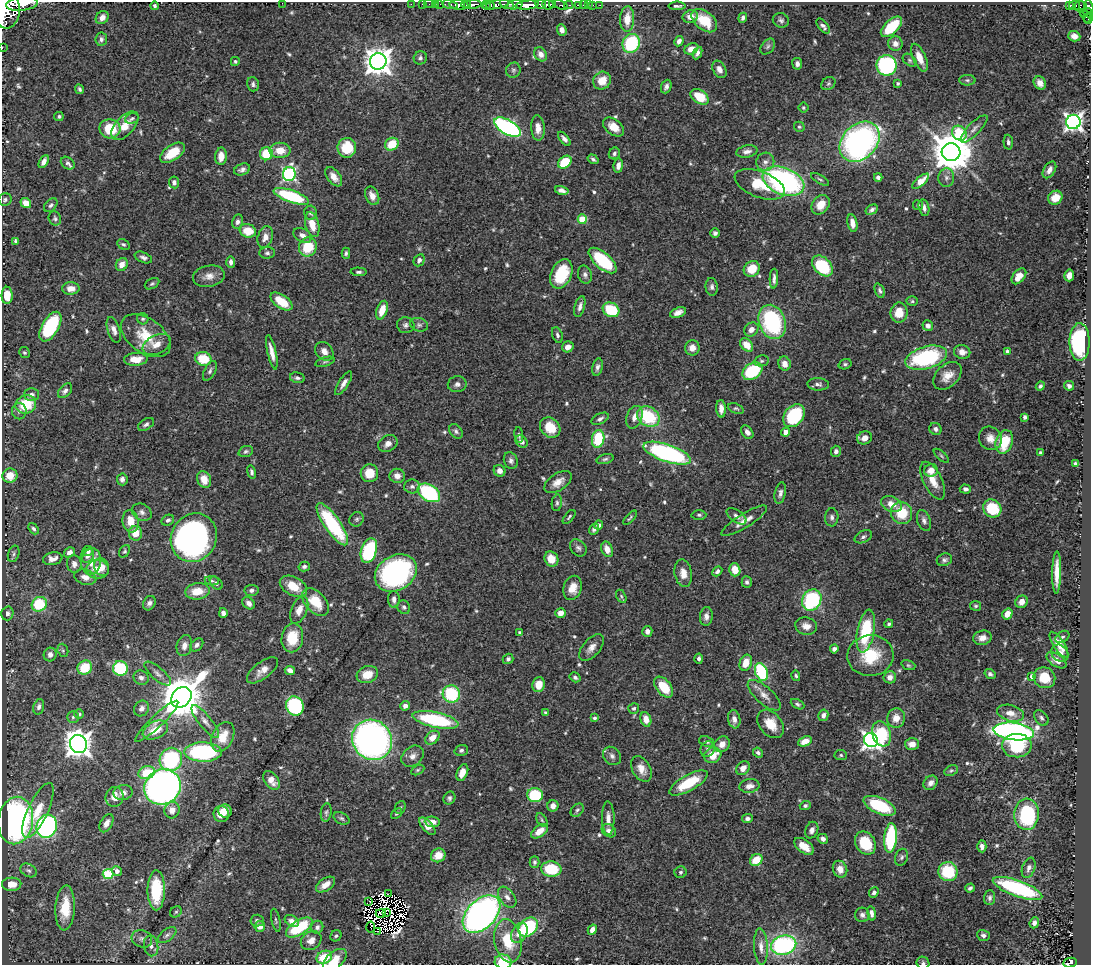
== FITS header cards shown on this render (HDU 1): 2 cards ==
NAXIS1  =                 1089
NAXIS2  =                  963

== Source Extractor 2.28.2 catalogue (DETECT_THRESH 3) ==
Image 1089 x 963 px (HDU 1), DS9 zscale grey, 1 PNG px = 1 image px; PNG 1093 x 967 px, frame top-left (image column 1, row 963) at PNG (2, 2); each listed source drawn as its Kron ellipse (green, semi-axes under 4 px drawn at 4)
Background 0.938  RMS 0.028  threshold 0.0853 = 3 sigma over >= 5 px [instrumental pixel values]
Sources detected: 625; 15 with non-positive FLUX_AUTO (blend fragments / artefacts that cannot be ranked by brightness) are neither listed nor drawn; of the other 610, the 500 brightest by FLUX_AUTO listed and drawn (110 fainter detections omitted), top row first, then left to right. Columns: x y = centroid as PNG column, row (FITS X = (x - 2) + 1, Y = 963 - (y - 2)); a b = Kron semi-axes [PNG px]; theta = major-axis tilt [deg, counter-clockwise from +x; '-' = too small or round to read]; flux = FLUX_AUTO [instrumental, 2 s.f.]
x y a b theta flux
282 3 2 2 - 6.9
22 4 16 7 6 3100
411 4 2 2 - 15
423 4 4 2 - 25
429 4 5 2 - 19
435 4 2 2 - 21
440 4 2 2 - 17
471 4 10 3 3 1600
507 4 7 4 -21 520
540 4 6 3 -24 670
553 4 3 3 - 620
450 5 8 3 -9 140
459 5 9 4 -3 1400
467 5 3 2 - 590
486 5 4 3 - 180
496 5 14 4 9 1100
515 5 8 4 12 830
527 5 12 4 6 3600
548 5 6 5 - 1300
561 5 7 3 -27 120
569 5 4 3 - 140
578 5 4 3 - 63
583 5 2 2 - 13
588 5 2 2 - 14
593 5 2 2 - 7.3
600 5 2 2 - 11
1074 5 5 3 - 200
154 6 4 3 - 3.3
491 6 4 3 - 360
677 6 8 3 0 4.6
1069 6 3 3 - 72
1081 7 6 5 - 290
1089 7 7 3 -71 370
6 11 18 13 87 8600
1088 12 5 2 - 140
1083 13 3 3 - 43
1086 16 7 3 -61 83
102 17 7 5 50 12
690 17 8 6 19 14
743 18 5 4 - 5.7
1088 18 6 3 78 150
627 19 12 7 86 26
781 20 8 7 - 5.7
704 21 14 9 -39 61
823 26 9 4 -51 6.7
891 27 13 6 44 78
562 30 6 4 -68 11
1074 36 6 5 - 9.7
101 39 7 6 - 5.5
679 41 5 4 - 8.9
631 43 9 8 - 140
895 44 7 7 - 9.4
768 46 9 6 51 5.1
2 48 2 2 - 12
691 49 7 5 24 17
697 53 7 3 65 6
541 54 7 6 - 13
420 58 7 6 - 5.1
919 58 15 6 -67 20
910 60 8 5 -41 3.5
235 61 4 4 - 3.8
378 61 8 8 - 2400
797 64 6 5 - 8.2
887 65 10 10 - 260
719 69 9 6 -61 11
513 70 7 7 - 4.8
967 80 8 5 -2 3.9
602 81 9 8 - 29
898 83 3 3 - 3.4
1040 83 7 5 -58 13
253 84 7 5 -74 4.9
828 84 7 6 - 4
666 87 7 5 67 6.7
80 89 5 4 - 4.1
700 97 10 6 -35 54
803 108 5 5 - 3.3
59 116 5 4 - 3.6
132 118 7 5 18 3.8
1073 122 7 7 - 900
125 126 17 9 48 29
507 127 15 7 -30 360
614 127 12 7 -38 26
799 127 5 5 - 3.1
538 128 13 6 -85 17
110 129 10 9 - 68
974 129 18 6 45 11
959 133 8 6 -45 85
564 139 8 4 -50 8.4
860 142 23 17 46 580
1008 142 7 4 -86 4.8
392 144 7 6 - 47
347 148 10 9 - 54
280 150 10 7 2 26
747 151 10 6 11 9.2
951 152 9 9 - 6700
173 153 14 7 35 43
614 153 6 5 - 4.8
266 154 6 6 - 58
221 156 9 6 88 19
593 159 6 4 -33 4.1
44 162 7 4 62 10
565 162 7 5 40 68
765 162 9 9 - 11
68 163 7 5 -37 5
618 166 7 4 83 10
242 169 8 5 21 6.8
1049 170 9 5 58 11
289 174 7 6 - 380
334 177 11 6 -52 14
878 177 4 4 - 6.7
946 178 9 8 - 8.3
820 179 10 4 -30 4.1
784 181 22 13 -22 440
921 181 10 4 40 46
174 182 6 5 - 6.1
760 184 26 13 -21 53
562 190 7 4 -14 9.1
291 196 18 6 -19 160
372 196 10 6 -65 13
1055 198 7 6 - 22
5 200 6 6 - 4.1
26 203 5 5 - 21
51 205 8 5 44 5.2
821 205 11 8 53 28
918 205 5 5 - 3
924 208 9 5 -77 7.4
872 210 6 4 29 5.7
311 213 7 6 - 5.1
55 218 7 6 - 4.3
582 219 5 4 - 61
237 222 7 5 79 6.5
852 223 9 5 -79 13
312 225 13 7 -75 28
248 231 8 6 -18 38
715 233 5 5 - 4.9
302 235 9 6 -31 9.9
265 237 11 7 73 15
15 241 4 3 - 3.3
123 244 7 5 -30 3.8
308 247 9 9 - 61
267 253 7 6 - 4.7
346 253 5 4 - 3.8
143 258 9 5 -23 5.8
419 260 6 5 - 6.5
603 261 17 8 -41 110
231 262 6 4 -87 7.8
122 264 7 5 59 15
822 266 12 8 -45 110
752 269 8 7 - 39
359 272 8 4 -3 4.4
561 274 15 10 66 84
585 274 9 7 -75 6.8
1069 275 6 5 - 15
209 276 16 10 11 17
1019 276 9 5 50 24
774 279 10 4 87 6.6
152 284 8 5 29 3.8
712 287 9 6 -83 6.4
71 288 9 6 1 15
880 291 7 4 -69 4.8
7 295 8 5 -89 25
281 301 13 6 -35 45
912 301 6 5 - 3.2
580 306 11 5 76 8.7
382 310 9 5 71 29
611 310 9 7 -28 87
678 312 8 5 22 10
899 313 10 8 83 32
143 319 6 5 - 3.5
772 322 17 13 -70 210
406 325 8 8 - 6.6
419 325 9 6 -18 5.6
928 326 5 5 - 8
50 327 16 8 60 150
751 329 7 6 - 13
114 330 13 6 -73 11
557 335 8 5 -71 5.4
146 336 28 17 -36 62
1080 342 19 10 89 230
157 344 15 9 26 20
747 345 7 5 -46 24
568 347 6 5 - 13
692 348 7 7 - 14
324 351 10 8 -45 12
1007 351 4 4 - 5.6
24 352 6 5 - 3.3
272 352 17 4 -77 16
962 352 8 7 - 13
926 358 21 11 16 220
136 359 12 6 3 26
203 359 8 6 -14 54
761 361 7 5 13 4
325 362 10 4 17 3.8
785 364 7 6 - 16
845 364 7 5 18 4.1
597 367 9 5 77 6.1
210 371 11 5 63 5.5
752 371 11 7 33 120
947 376 16 11 43 24
297 378 7 5 -13 5
344 383 14 5 58 9.4
457 384 9 8 - 7.8
818 384 10 6 -2 6.5
1040 386 5 4 - 5.1
1069 386 5 4 - 5.7
65 391 9 5 47 7.4
31 395 7 6 - 7.3
26 404 10 9 - 62
736 408 8 4 -19 3.5
721 409 9 5 -87 14
19 411 8 7 - 6.3
794 416 13 9 50 130
634 417 11 7 70 15
648 417 12 9 -33 110
1025 417 4 3 - 4.6
600 419 9 5 26 5.7
146 424 9 5 32 6.2
550 427 11 9 -46 46
935 429 6 6 - 6.7
456 431 8 5 -55 5.1
747 432 7 5 -52 10
786 432 4 4 - 18
519 435 8 4 -83 3.4
865 438 7 6 - 13
990 438 12 11 - 18
598 439 9 6 81 95
521 442 7 5 -48 9.7
1004 442 12 8 72 62
388 444 10 8 33 11
246 451 7 5 21 4
836 451 5 5 - 6.2
667 453 25 8 -19 350
1040 453 3 3 - 3.4
941 456 9 4 -42 3.4
605 459 8 5 16 4.5
511 461 8 6 -68 6.7
1076 463 4 3 - 4.3
931 470 7 6 - 20
500 471 6 5 - 11
252 472 7 4 -76 4.7
369 473 9 9 - 35
10 476 7 7 - 24
397 476 8 7 - 13
122 479 6 5 - 7.1
204 480 8 7 - 26
933 481 20 9 -64 28
558 482 15 8 33 18
412 486 8 7 - 6.4
965 489 5 4 - 5.3
429 493 12 8 -32 210
780 493 11 5 78 7.3
557 503 8 5 84 4.5
891 504 11 7 -24 19
992 508 10 8 -43 77
142 512 10 8 -30 8.7
902 513 11 10 - 58
699 515 7 5 -1 4.1
736 516 11 6 -35 8.3
569 517 8 3 49 3.1
832 517 9 6 87 6.4
630 518 9 3 48 3.1
357 519 7 6 - 4.5
168 520 6 5 - 5.3
131 521 11 8 -82 29
744 521 26 7 32 19
924 521 11 6 -71 7.8
332 524 25 8 -55 170
598 525 4 4 - 11
33 529 6 4 -50 4.6
594 529 6 5 - 5.7
136 533 7 6 - 28
863 537 9 6 27 5.4
194 538 25 22 59 670
578 548 9 7 -47 6.6
607 549 8 5 -65 17
88 551 5 5 - 5.9
125 551 7 5 57 3.1
369 551 13 7 72 180
69 552 6 5 - 10
14 554 8 5 71 4.7
87 556 7 6 - 9.4
53 559 10 6 10 12
551 559 8 6 -63 29
944 560 8 6 22 5.4
91 562 13 10 83 30
74 564 9 7 -79 10
102 567 9 7 -68 15
304 567 6 4 14 4.9
98 569 11 9 -4 25
735 570 6 5 - 28
717 571 5 4 - 5.4
1057 572 21 4 89 25
396 573 22 17 31 420
683 573 14 8 -80 18
85 577 11 7 -15 14
212 581 7 4 -6 3.8
747 582 6 5 - 5
216 583 7 5 -45 5.5
293 586 15 9 -28 34
572 588 12 9 73 23
251 590 7 5 7 5
197 591 12 8 6 36
621 596 7 4 -61 3.1
394 599 8 6 -87 8.3
812 600 11 9 62 180
315 602 16 10 -47 47
1021 602 6 5 - 13
149 603 7 6 - 7
249 603 7 5 -41 9.3
39 604 8 7 - 85
976 606 5 5 - 3.4
404 607 7 6 - 4.7
299 610 14 8 67 18
7 613 7 6 - 6.3
223 613 5 4 - 5.9
560 613 5 5 - 16
1007 614 6 5 - 19
706 616 9 6 84 9.6
889 624 4 4 - 4.1
806 626 11 8 -11 14
647 631 5 5 - 9.2
866 631 22 8 80 110
520 633 4 4 - 4.3
1062 637 7 5 34 3.5
292 638 14 10 79 50
982 638 9 7 13 13
197 645 7 5 43 6.8
1059 645 15 5 -57 21
184 646 11 7 74 13
591 648 16 8 49 15
834 649 4 4 - 7
63 650 7 5 -70 3.5
1060 653 9 7 -45 10
50 655 7 6 - 8.9
870 656 23 20 5 78
508 659 5 5 - 4.4
699 659 5 4 - 5.3
1056 660 11 6 -33 14
746 663 8 6 69 27
908 665 7 4 -18 3.2
85 667 7 6 - 63
120 668 7 7 - 110
263 670 18 8 37 18
290 670 5 4 - 9.8
761 672 9 6 -68 140
158 674 16 6 -41 9.7
990 674 5 5 - 5.1
367 675 11 8 19 31
796 676 5 4 - 4.1
1032 676 4 4 - 11
575 677 6 4 -33 4.9
890 677 6 6 - 12
141 678 8 7 - 6.6
1044 678 11 10 - 41
539 685 7 6 - 23
664 687 12 7 -51 50
451 694 9 8 - 120
764 695 21 8 -42 18
181 697 11 9 47 7900
797 704 7 4 -26 4.1
295 706 10 8 -61 220
405 706 4 4 - 9.1
39 707 8 5 74 6.6
142 708 8 7 - 9.4
634 708 5 5 - 3.9
545 713 4 3 - 3.1
1010 713 14 8 -16 19
79 714 5 5 - 3.3
823 715 6 5 - 6.8
73 717 6 6 - 4.3
594 718 4 4 - 4.7
896 718 10 9 - 20
1041 718 9 6 -51 5.5
646 719 7 5 -73 19
734 719 9 6 -80 11
435 720 23 7 -12 190
157 721 29 6 43 19
205 721 20 6 -52 14
771 724 16 11 -51 33
155 730 13 8 26 36
1014 731 20 8 -7 820
881 734 13 9 -71 92
223 737 15 10 63 37
432 738 8 6 40 18
372 740 21 19 -48 780
871 740 7 7 - 800
805 741 7 4 23 19
707 742 8 5 -21 4.7
78 744 9 8 - 2300
722 744 8 7 - 14
912 744 7 6 - 14
1017 746 15 11 2 100
707 749 8 6 61 6.4
461 750 7 5 18 4.9
203 752 19 9 0 280
758 753 5 4 - 5.4
713 755 9 7 28 33
841 755 6 5 - 3.3
413 756 12 9 40 12
612 756 10 8 -47 8.3
171 759 12 11 - 170
743 768 8 6 47 15
641 769 14 9 -60 18
418 770 7 4 27 3.2
951 771 7 5 27 3.4
462 772 9 5 67 19
147 773 8 6 18 55
271 780 10 7 -55 17
688 783 21 8 29 72
930 783 8 6 47 10
749 786 10 6 9 12
162 787 19 17 37 1000
123 792 9 7 11 11
535 795 8 7 - 120
114 797 10 9 - 22
449 798 7 5 61 4.6
553 806 5 5 - 11
805 806 5 4 - 4.5
880 806 17 8 -23 110
400 807 6 5 - 3.1
38 810 30 10 65 42
172 810 8 7 - 16
577 810 7 5 45 4
225 811 7 6 - 22
326 812 9 5 82 4.4
396 813 6 4 39 3
221 814 8 7 - 25
1027 814 16 12 88 180
341 818 8 5 -28 4.5
608 818 17 6 -89 13
747 819 5 4 - 7
542 820 7 4 -60 3.8
16 821 24 17 81 560
432 822 8 5 -4 14
106 823 10 6 62 13
47 826 12 10 65 440
427 826 11 5 -49 16
812 830 8 6 68 8.5
539 831 10 5 37 26
609 831 7 6 - 8.7
891 838 15 6 84 160
823 839 5 4 - 8.9
865 843 12 9 -56 66
804 846 11 6 -37 25
982 846 6 4 -88 7.1
438 855 7 6 - 28
902 857 9 6 69 5.2
756 860 7 5 41 38
534 862 5 5 - 4
1029 868 10 6 70 8.1
551 869 10 7 -6 84
840 869 8 7 - 18
28 870 9 6 -30 5.2
117 871 5 4 - 10
680 872 6 6 - 3.6
948 872 9 9 - 93
108 874 5 5 - 130
12 884 10 6 3 21
325 885 11 6 34 18
970 888 5 3 - 4.2
1018 888 26 8 -20 240
156 890 20 8 90 82
874 892 5 4 - 4.8
388 894 4 2 - 4.2
507 897 12 7 -54 11
990 898 7 5 85 5.4
369 901 3 2 - 3.2
65 908 22 9 87 52
176 912 6 5 - 3.1
381 913 5 3 - 3.6
387 913 4 2 - 4.9
872 913 7 4 -81 8
481 914 22 14 45 860
862 915 7 7 - 6.8
257 920 6 6 - 5.2
276 920 11 3 -77 3.2
292 921 8 5 -33 14
1034 923 5 4 - 7.6
260 926 5 5 - 19
299 927 15 7 32 110
317 927 6 6 - 6.8
371 927 5 3 - 4.1
528 927 11 8 44 160
592 930 5 4 - 13
377 931 3 2 - 3.9
519 933 11 7 59 19
167 935 11 6 38 6.7
983 935 6 5 - 6.6
336 936 6 5 - 3.7
142 939 10 8 -23 8.4
311 941 11 8 36 14
508 941 22 13 -80 62
784 945 13 9 14 300
151 946 10 7 -79 9.4
761 947 18 7 -86 14
324 957 8 6 25 55
335 960 14 8 42 31
503 962 8 7 - 51
1070 962 7 5 9 140
923 963 6 6 - 4.3
At the frame edge (FLAGS 8, measured only in part): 10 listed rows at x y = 282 3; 22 4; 1089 7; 6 11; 1074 36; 2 48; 335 960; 503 962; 1070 962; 923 963
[110 fainter detections neither listed nor drawn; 15 non-positive-flux detections neither listed nor drawn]